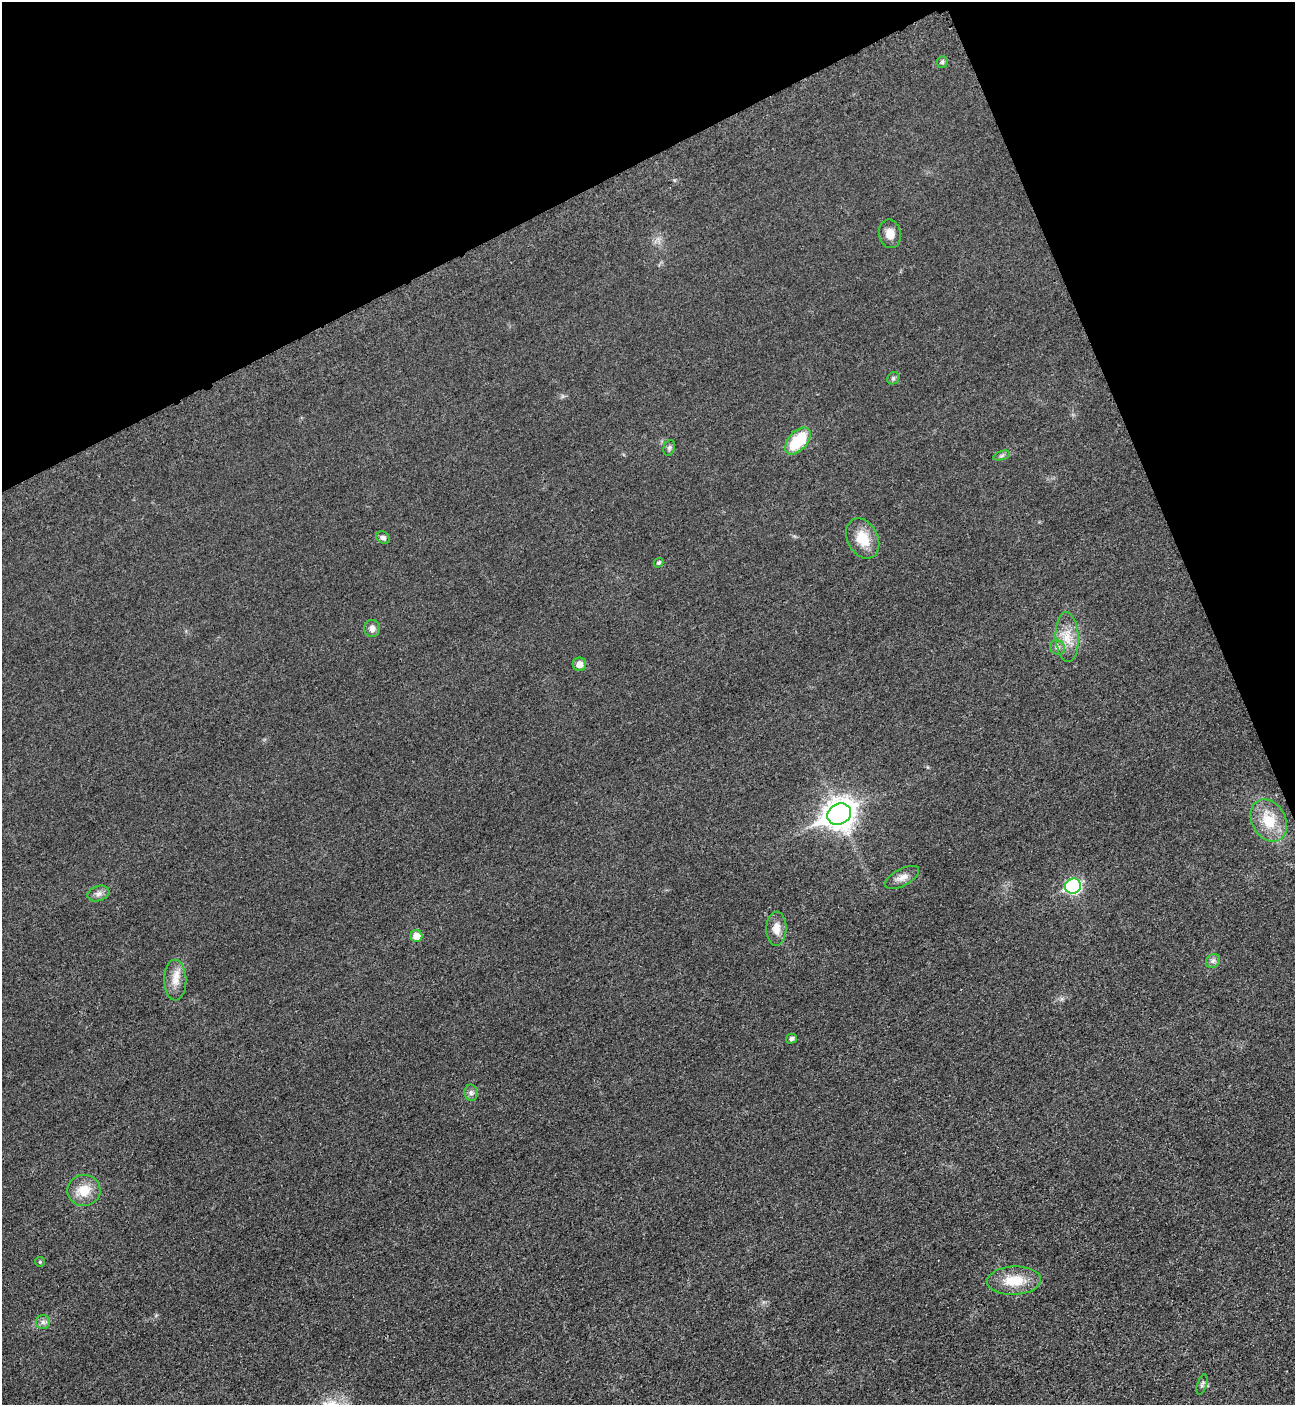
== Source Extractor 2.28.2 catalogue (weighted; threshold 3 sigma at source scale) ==
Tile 3 of 4 x 4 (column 3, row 1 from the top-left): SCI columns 2888-4180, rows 4277-5679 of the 5669 x 5701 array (HDU 1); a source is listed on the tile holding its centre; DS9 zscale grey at full resolution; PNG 1297 x 1407 px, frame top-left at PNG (2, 2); each listed source drawn as its Kron ellipse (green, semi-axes under 4 px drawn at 4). Shown black and unused: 21% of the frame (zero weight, under 3 of 5 exposures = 4% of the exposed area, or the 3 px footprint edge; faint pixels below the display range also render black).
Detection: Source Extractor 2.28.2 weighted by HDU 2 'WHT'; one run over the whole footprint, this tile lists its part. Background 0.0193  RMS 0.0052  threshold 0.0234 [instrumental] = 3 sigma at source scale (4.5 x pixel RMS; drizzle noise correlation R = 1.50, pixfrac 1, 0.05/0.05 arcsec/px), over >= 5 px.
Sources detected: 29; all 29 listed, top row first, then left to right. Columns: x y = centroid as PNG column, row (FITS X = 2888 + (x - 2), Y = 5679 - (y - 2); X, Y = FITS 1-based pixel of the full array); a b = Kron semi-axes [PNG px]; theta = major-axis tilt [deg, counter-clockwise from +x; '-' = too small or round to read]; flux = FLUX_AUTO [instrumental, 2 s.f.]
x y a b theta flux
942 62 6 5 - 0.87
890 234 14 11 -79 4.6
893 378 7 5 47 0.94
798 441 16 9 48 21
669 448 8 5 71 1.2
1002 456 8 4 19 0.96
383 538 7 5 -32 1.4
863 538 21 15 -62 11
659 563 5 4 - 1.1
372 628 8 8 - 2.8
1067 637 25 11 -87 8.8
1057 647 8 7 - 1.7
579 664 7 6 - 4
839 814 12 10 27 610
1269 820 22 17 -61 15
902 877 19 8 28 3.9
1073 886 8 7 - 72
98 893 11 7 18 2.5
776 929 17 10 88 5.6
416 936 6 6 - 6.2
1213 961 8 6 44 1.5
175 980 20 11 -90 6.3
791 1039 5 5 - 1.4
471 1093 8 6 -89 1.6
84 1190 16 15 - 9.7
40 1262 5 4 - 0.63
1014 1281 27 14 2 13
43 1322 7 7 - 1.6
1202 1385 11 4 72 1.3